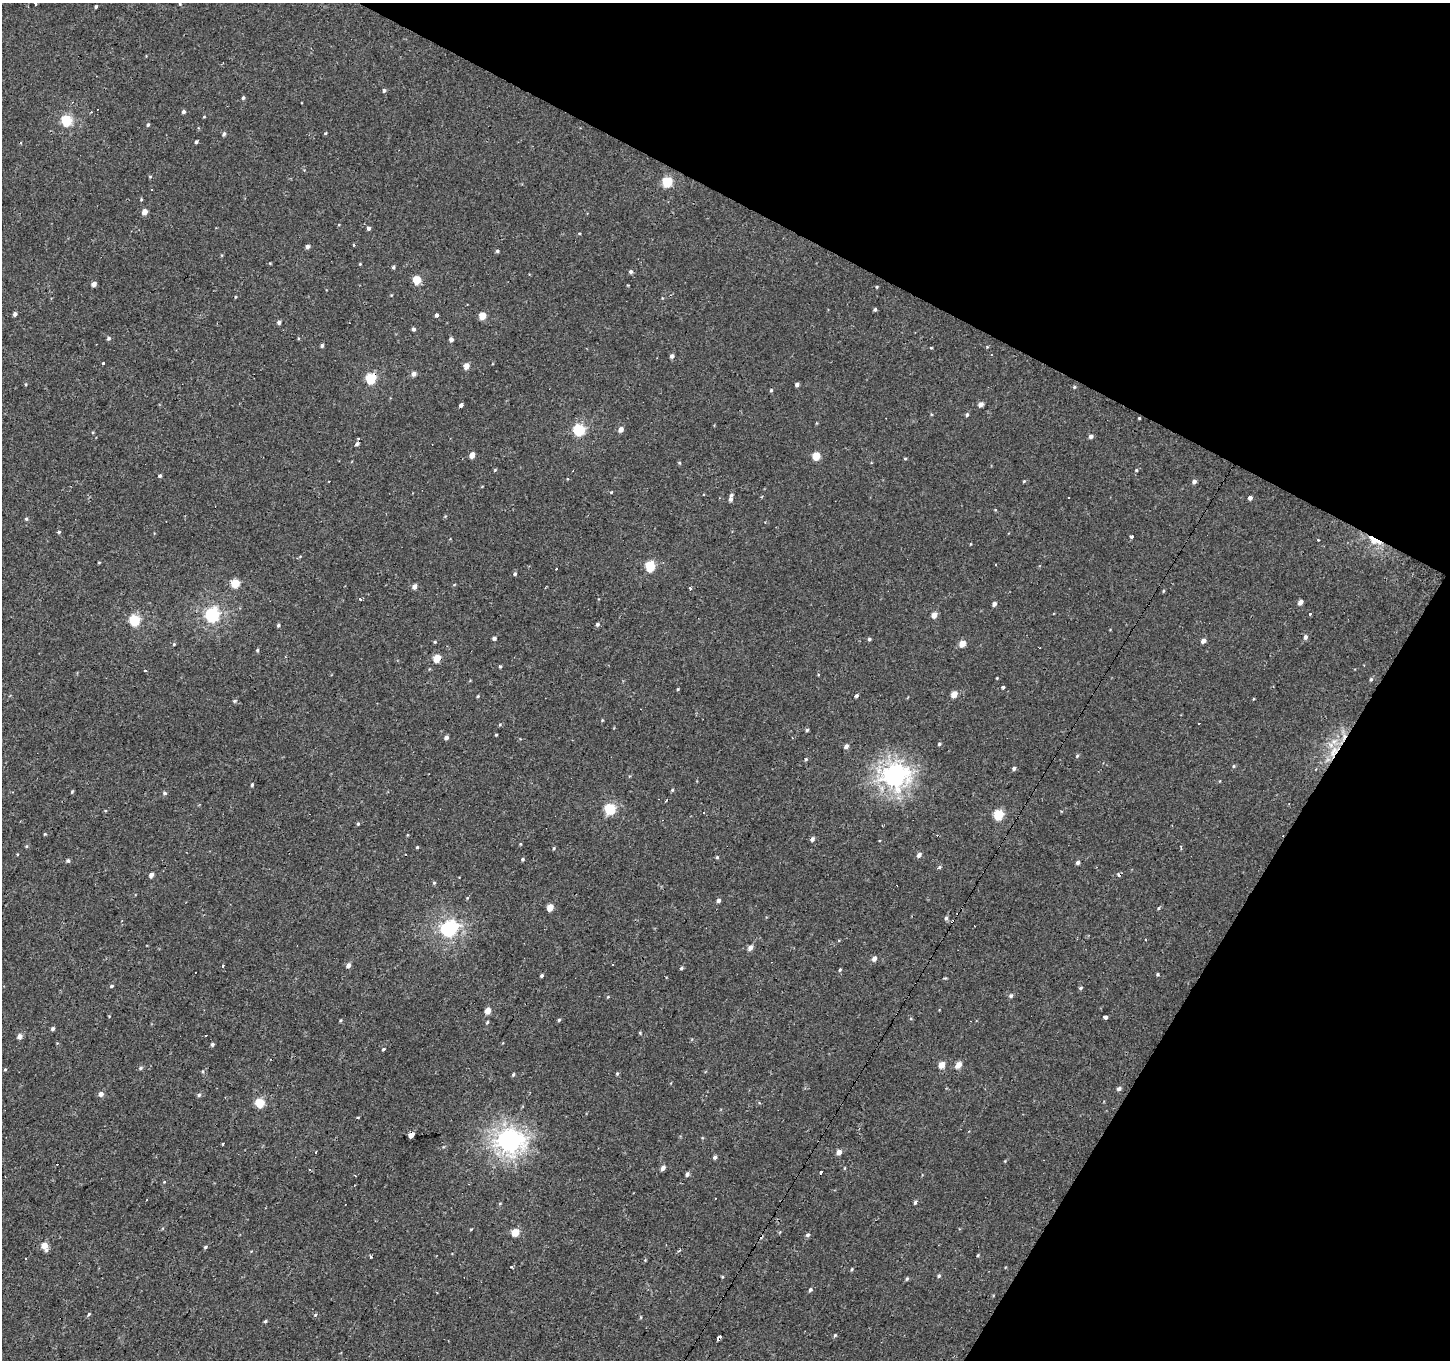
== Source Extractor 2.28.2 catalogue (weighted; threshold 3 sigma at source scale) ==
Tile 8 of 4 x 4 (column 4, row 2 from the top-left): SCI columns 4345-5792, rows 2975-4332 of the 5792 x 5881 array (HDU 1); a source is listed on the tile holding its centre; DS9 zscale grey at full resolution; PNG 1452 x 1362 px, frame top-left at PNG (2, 3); no overlay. Shown black and unused: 26% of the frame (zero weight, under 2 of 3 exposures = <1% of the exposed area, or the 3 px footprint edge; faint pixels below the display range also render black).
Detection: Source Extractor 2.28.2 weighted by HDU 2 'WHT'; one run over the whole footprint, this tile lists its part. Background -5.20e-04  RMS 0.004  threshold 0.0181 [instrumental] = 3 sigma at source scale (4.5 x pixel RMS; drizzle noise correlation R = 1.50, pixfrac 1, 0.0396/0.0396 arcsec/px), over >= 5 px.
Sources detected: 232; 1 inside a brighter object's white glare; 24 cosmic-ray / hot-pixel residue — not listed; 1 inside a brighter listed object's ellipse — not listed separately; the other 206 listed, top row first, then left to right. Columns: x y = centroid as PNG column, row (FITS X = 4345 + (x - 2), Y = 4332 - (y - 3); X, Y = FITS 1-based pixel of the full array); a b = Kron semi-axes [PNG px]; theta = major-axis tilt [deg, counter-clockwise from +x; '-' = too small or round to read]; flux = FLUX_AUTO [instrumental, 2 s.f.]
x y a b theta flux
36 3 4 3 - 2.8
96 7 3 3 - 0.66
384 90 5 4 - 0.71
243 98 5 4 - 0.66
183 112 4 4 - 0.94
204 117 4 3 - 0.29
66 120 5 5 - 36
148 125 5 4 - 0.54
325 133 4 4 - 0.4
224 134 4 3 - 1
196 142 3 3 - 0.58
150 177 4 4 - 0.4
667 182 6 5 - 25
145 212 5 5 - 3
368 228 4 4 - 0.89
353 245 3 3 - 0.42
307 246 5 4 - 1.1
497 251 4 4 - 0.66
270 263 3 3 - 0.29
360 264 4 3 - 0.36
393 268 4 3 - 0.71
631 272 5 5 - 0.8
417 280 5 5 - 12
94 284 4 4 - 1.9
877 287 5 3 - 0.33
235 297 4 2 - 0.34
875 309 4 3 - 0.69
15 314 4 4 - 1.3
437 315 4 3 - 1.3
482 316 5 4 - 7
279 322 4 4 - 1.1
413 329 4 4 - 0.88
108 338 5 4 - 0.8
298 338 5 3 - 0.34
451 339 4 4 - 1.4
322 345 4 4 - 0.81
987 347 4 3 - 0.38
931 348 4 3 - 0.29
672 356 4 4 - 1.1
103 364 3 3 - 2.2
466 366 5 4 - 3.7
414 374 5 5 - 1.6
371 378 6 5 - 27
797 385 4 4 - 1.1
1074 387 4 3 - 0.49
771 390 5 4 - 0.53
981 404 5 4 - 1.9
461 405 4 3 - 5.8
967 415 5 4 - 0.66
1139 418 3 2 - 0.35
621 429 5 4 - 2.2
579 430 6 5 - 37
1091 436 5 4 - 1.2
357 444 6 5 - 0.88
472 455 5 4 - 3.5
816 456 5 5 - 9.6
905 459 4 3 - 0.38
495 470 4 3 - 0.35
1136 470 4 4 - 0.4
160 476 4 4 - 0.57
1024 481 4 3 - 0.4
1194 481 5 4 - 1.3
611 492 4 4 - 0.36
1250 498 4 3 - 1.3
730 499 6 5 - 1
26 519 5 4 - 0.52
59 532 5 3 - 0.48
1131 537 3 3 - 2.6
1318 540 3 2 - 0.46
1374 540 18 7 -28 6.4
995 564 3 2 - 0.48
650 566 6 5 - 21
515 574 4 4 - 0.71
235 583 5 5 - 11
414 586 5 5 - 2
691 588 3 3 - 4
1163 591 5 3 - 0.38
360 599 4 4 - 0.5
1300 602 4 4 - 2
994 604 4 4 - 1.3
1310 614 4 3 - 0.49
212 615 6 6 - 74
934 615 5 4 - 3.4
134 620 5 5 - 31
597 624 5 5 - 0.76
278 625 4 4 - 0.69
1305 637 5 5 - 1.3
494 638 4 3 - 0.96
869 639 4 4 - 0.63
1203 641 5 4 - 2
435 642 4 3 - 0.43
174 644 4 3 - 0.38
962 644 5 5 - 4.6
257 650 4 4 - 0.51
437 658 5 5 - 8.1
500 667 4 4 - 0.46
1371 679 5 4 - 0.59
1002 687 3 3 - 1.5
678 689 4 3 - 0.34
954 694 5 4 - 4
477 696 4 3 - 0.47
856 696 4 3 - 0.77
1253 699 4 3 - 0.34
235 701 6 4 21 0.58
602 720 5 3 - 0.33
807 730 4 4 - 0.55
496 735 3 2 - 0.37
446 737 4 4 - 1.4
939 744 4 4 - 0.5
846 746 5 4 - 1.4
1334 752 18 9 67 6.2
1077 756 5 4 - 0.52
806 759 4 3 - 0.44
1233 766 5 3 - 0.39
1014 768 4 4 - 0.95
894 776 9 8 - 250
252 785 4 3 - 0.56
672 790 4 3 - 0.44
72 792 4 4 - 0.43
165 793 5 5 - 0.72
610 809 6 5 - 27
998 815 6 5 - 23
358 824 5 4 - 0.49
45 834 4 4 - 0.36
812 839 5 4 - 1.3
520 844 4 3 - 0.33
27 846 5 3 - 0.38
417 847 4 3 - 0.43
1181 847 4 2 - 0.47
554 848 4 4 - 0.37
919 855 5 4 - 1.4
717 857 4 4 - 0.47
522 859 4 4 - 0.53
68 860 5 4 - 0.73
1078 862 5 4 - 0.88
939 867 3 3 - 3.3
151 875 4 4 - 1.7
434 883 5 4 - 0.44
467 898 5 3 - 0.35
718 900 4 4 - 1.2
550 907 4 4 - 5.6
1158 908 4 4 - 0.43
946 918 5 4 - 0.78
448 928 7 6 - 100
750 947 5 4 - 2.2
874 958 5 4 - 2
348 965 5 4 - 1.9
612 965 3 3 - 1.2
223 966 3 3 - 1.6
681 968 5 3 - 0.6
840 970 5 3 - 0.47
1157 974 4 3 - 0.48
542 975 4 3 - 0.6
111 986 5 3 - 0.52
1081 988 5 4 - 0.58
1011 996 5 5 - 0.87
608 997 5 3 - 0.33
488 1010 5 4 - 4.2
1105 1017 5 4 - 2.1
340 1020 5 3 - 0.39
559 1020 4 4 - 0.56
487 1022 5 4 - 0.42
53 1029 4 4 - 0.95
640 1033 4 3 - 0.4
20 1036 5 4 - 2.3
206 1036 2 2 - 0.44
212 1044 4 4 - 0.79
383 1049 4 3 - 0.47
942 1065 5 4 - 5.3
958 1065 5 4 - 3.9
140 1068 5 4 - 0.76
5 1069 4 4 - 0.4
203 1071 5 3 - 0.41
617 1073 5 4 - 0.45
513 1074 5 4 - 0.49
1119 1089 5 4 - 1.2
101 1094 5 5 - 1.8
199 1095 5 5 - 0.74
260 1103 5 5 - 18
411 1135 5 4 - 4.3
509 1142 9 8 - 200
316 1152 3 3 - 0.95
839 1152 4 4 - 2.8
715 1157 4 4 - 0.98
1005 1161 4 4 - 0.33
663 1168 5 4 - 1.7
821 1172 3 3 - 2.5
687 1174 5 4 - 1.1
164 1182 4 3 - 0.34
915 1202 6 4 73 0.73
500 1203 5 3 - 0.33
515 1232 5 4 - 9.7
807 1235 6 4 17 0.69
44 1246 7 5 -62 5.5
205 1247 4 4 - 0.53
978 1255 4 3 - 0.38
852 1269 4 4 - 0.46
939 1276 5 5 - 0.59
907 1279 5 4 - 0.51
810 1290 5 4 - 0.75
89 1314 6 4 50 0.55
315 1315 4 3 - 0.48
641 1317 5 3 - 0.33
265 1321 4 3 - 0.66
835 1335 5 4 - 0.47
719 1339 5 3 - 57
Overlapping masked pixels (flux is a lower limit): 5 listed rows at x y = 371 378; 1374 540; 1334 752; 411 1135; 719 1339
Isophote crosses this tile's border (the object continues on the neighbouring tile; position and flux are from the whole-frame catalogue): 1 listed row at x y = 36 3